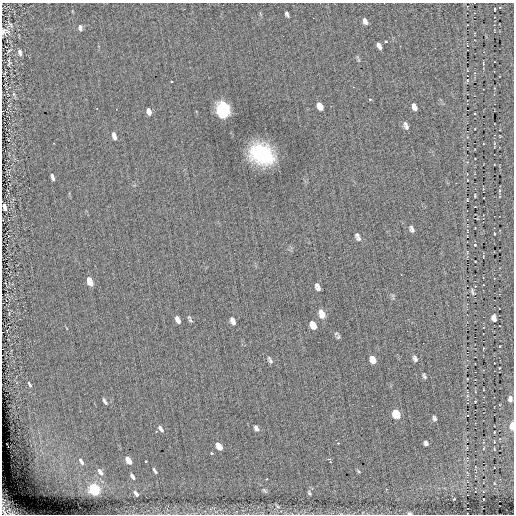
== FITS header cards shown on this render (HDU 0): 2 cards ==
NAXIS1  =                  512
NAXIS2  =                  512

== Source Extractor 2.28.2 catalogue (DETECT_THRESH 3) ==
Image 512 x 512 px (HDU 0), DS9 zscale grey, 1 PNG px = 1 image px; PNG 516 x 516 px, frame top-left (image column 1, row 512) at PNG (2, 3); no overlay
Background 0.026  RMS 4.6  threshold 13.8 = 3 sigma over >= 5 px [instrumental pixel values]
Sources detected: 84; all 84 listed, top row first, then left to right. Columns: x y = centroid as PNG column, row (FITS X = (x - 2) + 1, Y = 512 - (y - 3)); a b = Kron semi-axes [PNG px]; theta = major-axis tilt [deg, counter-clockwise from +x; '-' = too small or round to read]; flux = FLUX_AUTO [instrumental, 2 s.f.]
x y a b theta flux
500 7 2 2 - 200
495 9 3 2 - 360
287 14 6 3 -64 680
365 21 6 4 -63 1200
10 25 9 7 -55 800
80 27 7 5 -83 990
5 31 11 8 -6 1800
385 42 3 3 - 1200
379 46 7 4 -63 1200
9 50 7 3 35 450
20 52 8 5 -81 1200
9 62 11 5 -82 880
483 64 6 3 -89 320
171 81 3 3 - 680
467 81 4 3 - 330
14 94 6 4 -89 480
370 99 4 3 - 360
320 106 8 5 -64 2300
414 107 7 4 -69 1400
223 110 9 6 -71 110000
149 111 8 5 -75 1400
407 127 8 6 -44 1000
114 136 8 4 -75 1400
262 154 18 14 -32 29000
52 177 7 3 -74 920
467 180 3 2 - 170
475 196 4 3 - 340
4 207 7 3 -73 2900
412 229 8 4 -67 870
467 231 4 3 - 250
494 234 3 2 - 270
357 235 6 5 - 490
359 239 7 6 - 700
475 245 4 4 - 290
90 281 8 4 -68 5300
317 285 6 4 -34 630
319 289 6 3 -14 740
472 292 9 5 -68 590
322 314 10 6 -70 2100
494 318 7 5 -79 1600
190 319 11 4 -64 670
178 320 7 4 -67 1500
233 321 9 5 -63 1300
313 325 8 5 -63 3600
338 337 7 5 70 480
415 359 7 4 -65 840
270 360 10 4 -56 700
373 360 7 5 -62 3700
499 368 2 2 - 180
424 376 5 3 - 600
29 384 8 3 -64 530
510 399 6 4 -86 1100
105 401 7 3 -60 830
475 401 3 2 - 210
396 414 7 5 -63 11000
434 419 5 3 - 730
512 426 6 3 90 4900
256 428 8 5 -61 950
161 429 9 4 -57 1000
494 432 3 2 - 200
338 443 3 3 - 300
426 443 5 4 - 860
219 446 7 4 -54 4800
494 449 4 2 - 230
211 453 3 3 - 510
128 460 7 4 -56 4900
81 461 10 5 -57 1400
145 461 3 3 - 580
330 461 6 3 -57 1100
155 471 7 3 -56 700
358 471 6 3 -36 360
100 472 10 5 -55 2100
132 476 8 4 -58 1200
94 489 7 5 -56 31000
264 491 9 5 -42 650
136 493 8 4 -53 1100
309 493 7 4 -61 510
454 499 2 2 - 170
483 499 2 2 - 180
277 506 8 4 -29 580
8 510 11 6 26 1300
4 512 20 6 -78 1700
11 513 11 6 1 1100
409 513 4 3 - 440
At the frame edge (FLAGS 8, measured only in part): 5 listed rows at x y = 5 31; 4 207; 512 426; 11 513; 409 513